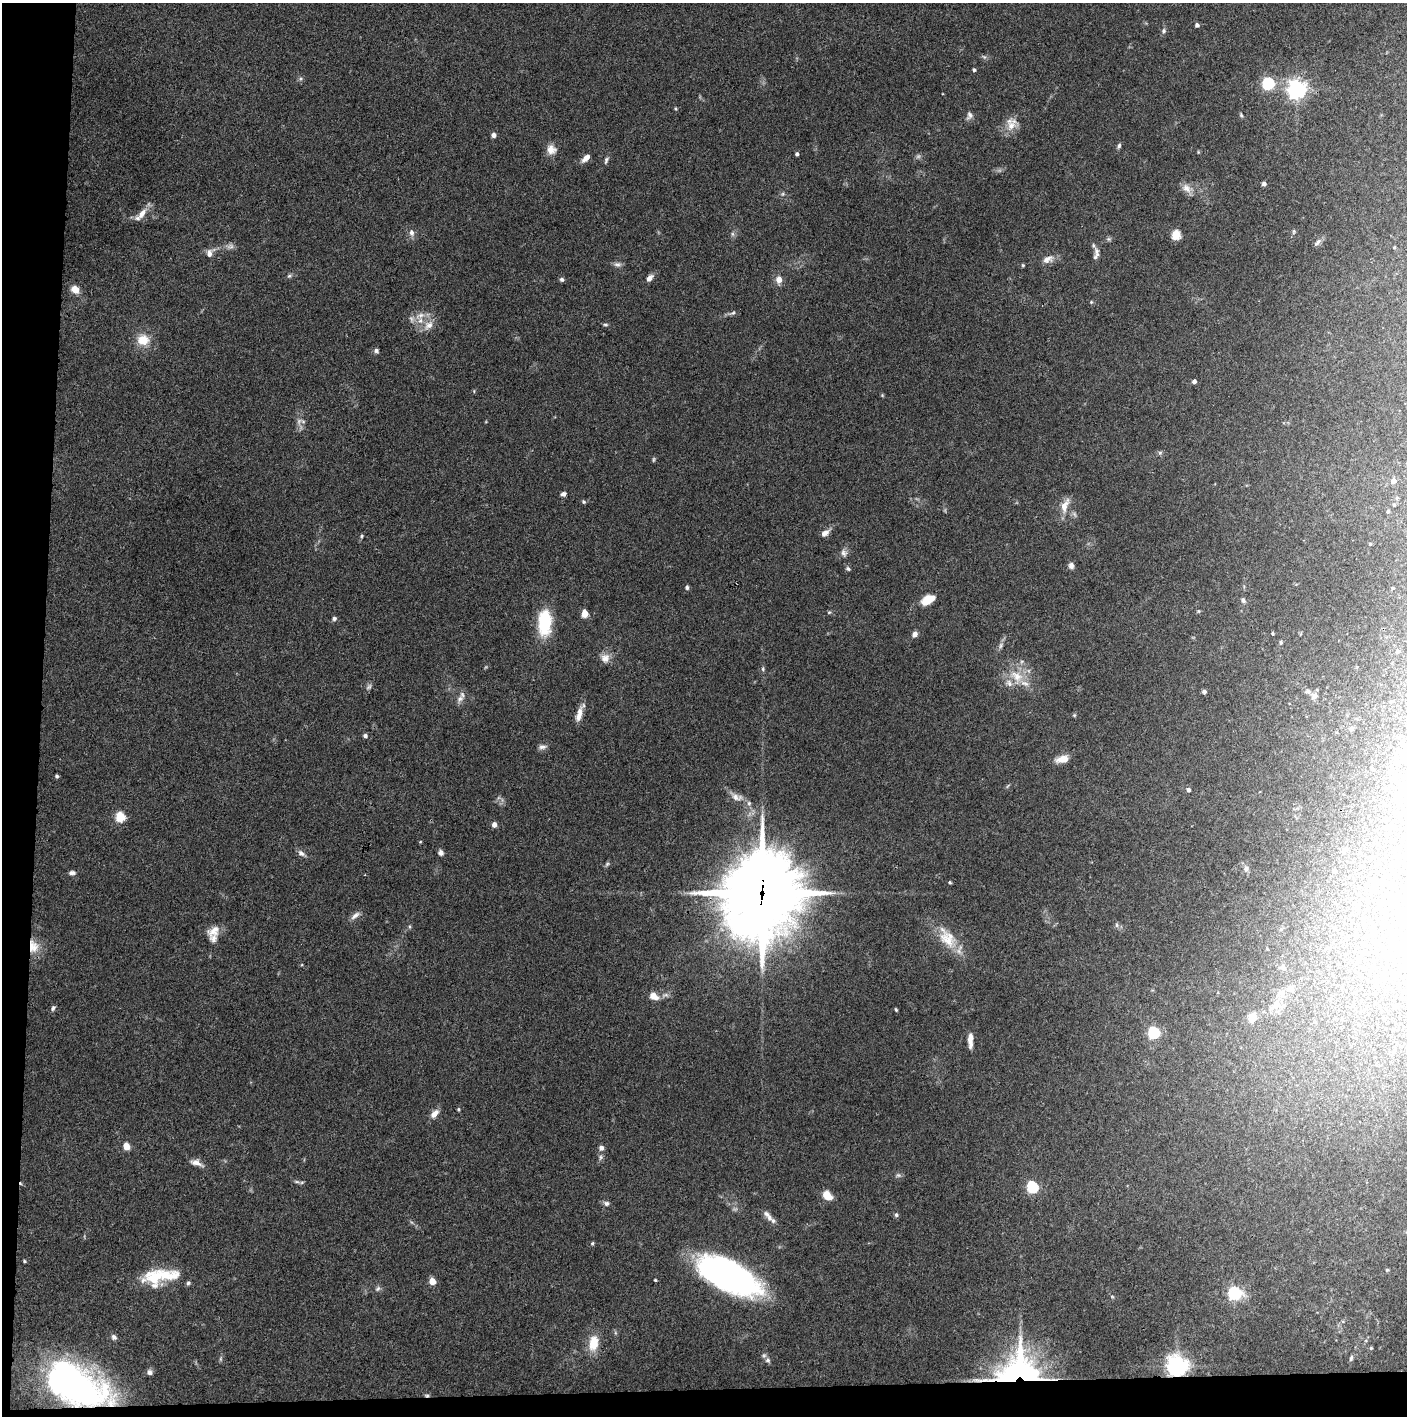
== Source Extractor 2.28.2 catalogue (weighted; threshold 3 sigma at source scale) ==
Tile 7 of 3 x 3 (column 1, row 3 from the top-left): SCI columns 2-1406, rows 1-1414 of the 4221 x 4245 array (HDU 1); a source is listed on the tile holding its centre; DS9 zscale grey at full resolution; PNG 1409 x 1418 px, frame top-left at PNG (2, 3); no overlay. Shown black and unused: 5% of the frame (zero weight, under 3 of 4 exposures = <1% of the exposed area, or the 3 px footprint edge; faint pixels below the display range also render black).
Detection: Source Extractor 2.28.2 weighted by HDU 2 'WHT'; one run over the whole footprint, this tile lists its part. Background 0.0748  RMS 0.0055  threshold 0.0247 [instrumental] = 3 sigma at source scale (4.5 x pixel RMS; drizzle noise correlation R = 1.50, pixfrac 1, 0.05/0.05 arcsec/px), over >= 5 px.
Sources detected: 164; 2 too faint to see at this stretch — not listed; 8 inside a brighter listed object's ellipse — not listed separately; the other 154 listed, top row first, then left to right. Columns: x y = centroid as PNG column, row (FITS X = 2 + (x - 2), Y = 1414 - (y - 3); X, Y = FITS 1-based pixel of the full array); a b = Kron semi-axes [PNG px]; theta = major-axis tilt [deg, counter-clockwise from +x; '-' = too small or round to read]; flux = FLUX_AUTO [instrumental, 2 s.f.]
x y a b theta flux
1197 25 4 4 - 1.9
1164 31 6 6 - 1.3
984 57 7 4 -19 0.9
974 70 4 3 - 1.2
1268 83 6 5 - 72
1297 89 6 6 - 300
675 109 5 4 - 0.61
969 115 11 7 81 2.1
1241 115 6 4 -45 0.76
1011 126 15 11 59 6.2
493 135 5 5 - 2.2
1119 146 7 5 77 1.1
551 149 12 11 - 4.6
797 154 4 3 - 1.3
586 158 10 6 44 3.8
606 160 10 5 72 1.3
1264 184 4 4 - 1.9
1186 188 14 9 -46 3.8
783 194 6 4 88 0.84
142 214 18 7 54 4.8
1293 231 7 4 81 0.81
411 233 9 6 -83 2.3
732 234 7 4 -89 1.1
1176 235 5 5 - 31
1317 243 12 5 46 1.7
230 246 11 6 4 2.1
1394 247 4 3 - 0.5
209 253 10 7 -89 2.7
1096 253 17 7 82 3
1048 259 16 9 20 3.8
617 264 11 6 2 1.8
1023 265 4 4 - 0.59
289 276 6 5 - 0.91
649 278 8 5 47 2.9
562 279 5 5 - 1.2
779 280 6 5 - 5.9
75 289 5 5 - 10
1091 302 5 4 - 0.63
733 313 7 5 21 1.1
420 315 16 7 17 4.6
605 324 7 3 -1 0.8
428 325 14 10 35 5
143 340 16 13 -1 8.7
376 351 6 5 - 1.4
1194 381 4 4 - 1.9
299 421 9 6 77 2.3
1160 452 6 4 19 0.9
653 459 7 3 89 0.67
1393 481 5 5 - 3.1
563 494 6 5 - 1.7
1397 498 5 4 - 0.65
583 502 5 5 - 0.86
1394 505 4 4 - 0.59
1065 506 21 9 69 5.8
1388 511 4 3 - 0.79
825 533 11 6 33 3
362 536 5 3 - 0.66
1370 544 4 3 - 0.53
844 553 10 7 -58 2.1
1071 566 9 7 -79 2
848 569 6 5 - 0.99
687 587 5 4 - 1.2
1392 588 4 3 - 0.47
928 600 13 7 30 11
1243 600 7 5 -69 1.4
1198 611 6 4 -90 0.57
829 612 6 4 1 0.67
584 614 5 4 - 14
334 619 6 5 - 1.2
545 622 21 11 89 36
915 634 7 6 - 2.5
1272 634 4 3 - 0.65
1281 642 5 4 - 0.85
1001 646 8 6 87 1.5
1397 651 4 4 - 0.83
605 658 12 12 - 4.2
763 669 5 5 - 0.85
1017 676 21 13 -34 11
369 687 9 4 36 1.2
1308 691 7 6 - 1.4
1204 692 5 4 - 1.4
1314 696 9 7 66 2.4
460 699 11 7 48 2.7
579 714 20 7 75 4.9
1074 715 5 4 - 0.63
1351 729 6 6 - 1.3
365 736 4 4 - 1.7
542 747 10 6 2 2
1402 754 11 7 15 2.4
1062 759 15 8 11 5.7
57 776 4 3 - 0.97
1406 786 8 7 - 3
1188 790 5 4 - 1.5
737 797 18 9 -13 4.3
120 817 5 5 - 35
494 825 5 4 - 3.2
420 842 4 3 - 0.43
1344 850 7 5 -1 1.1
301 853 11 7 -36 2
441 853 7 6 - 1.6
607 864 7 4 45 0.95
1246 868 7 7 - 1.6
1334 871 4 4 - 0.99
72 873 8 5 0 1.7
950 882 4 3 - 0.72
1373 887 11 6 45 2.3
762 893 30 26 79 5000
355 915 14 6 38 2.5
1117 925 6 5 - 1.1
214 931 18 12 33 5.6
947 938 33 18 -55 15
33 946 18 13 -79 8.5
1284 968 6 5 - 1.7
1383 977 8 7 - 3.1
1281 992 9 7 45 2.3
653 996 9 7 -30 5.7
1276 1004 10 9 - 4
53 1008 7 5 59 1.2
896 1010 4 2 - 0.66
1252 1017 10 7 64 6.3
1154 1033 5 5 - 69
970 1040 16 5 -89 4.5
458 1109 4 4 - 0.63
434 1114 12 7 46 4
126 1146 5 4 - 11
601 1148 6 6 - 2.1
601 1157 8 5 74 1.3
196 1163 16 7 -19 3.5
297 1182 8 4 -19 1.2
1032 1187 6 5 - 65
827 1195 9 7 -43 8.3
606 1203 7 6 - 1.6
896 1215 6 5 - 1.1
769 1217 11 7 -66 2.2
592 1243 5 4 - 0.73
24 1261 4 3 - 0.75
1387 1270 5 4 - 0.61
728 1275 57 24 -27 180
154 1278 27 22 23 21
655 1280 3 3 - 0.59
432 1281 5 4 - 8.6
188 1283 5 5 - 0.98
378 1289 8 5 49 1.3
1234 1293 6 6 - 100
114 1337 7 5 -45 1.5
593 1343 20 11 80 10
1371 1348 4 4 - 0.58
1351 1358 7 4 74 1
768 1360 8 6 -37 1.7
1177 1366 7 7 - 410
149 1372 6 6 - 1.7
1019 1373 32 25 6 210
75 1385 54 29 -29 140
427 1395 7 4 -8 0.87
Overlapping masked pixels (flux is a lower limit): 6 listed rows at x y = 762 893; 33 946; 1177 1366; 1019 1373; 75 1385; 427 1395
Isophote crosses this tile's border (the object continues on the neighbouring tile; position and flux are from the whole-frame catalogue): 1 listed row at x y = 1406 786